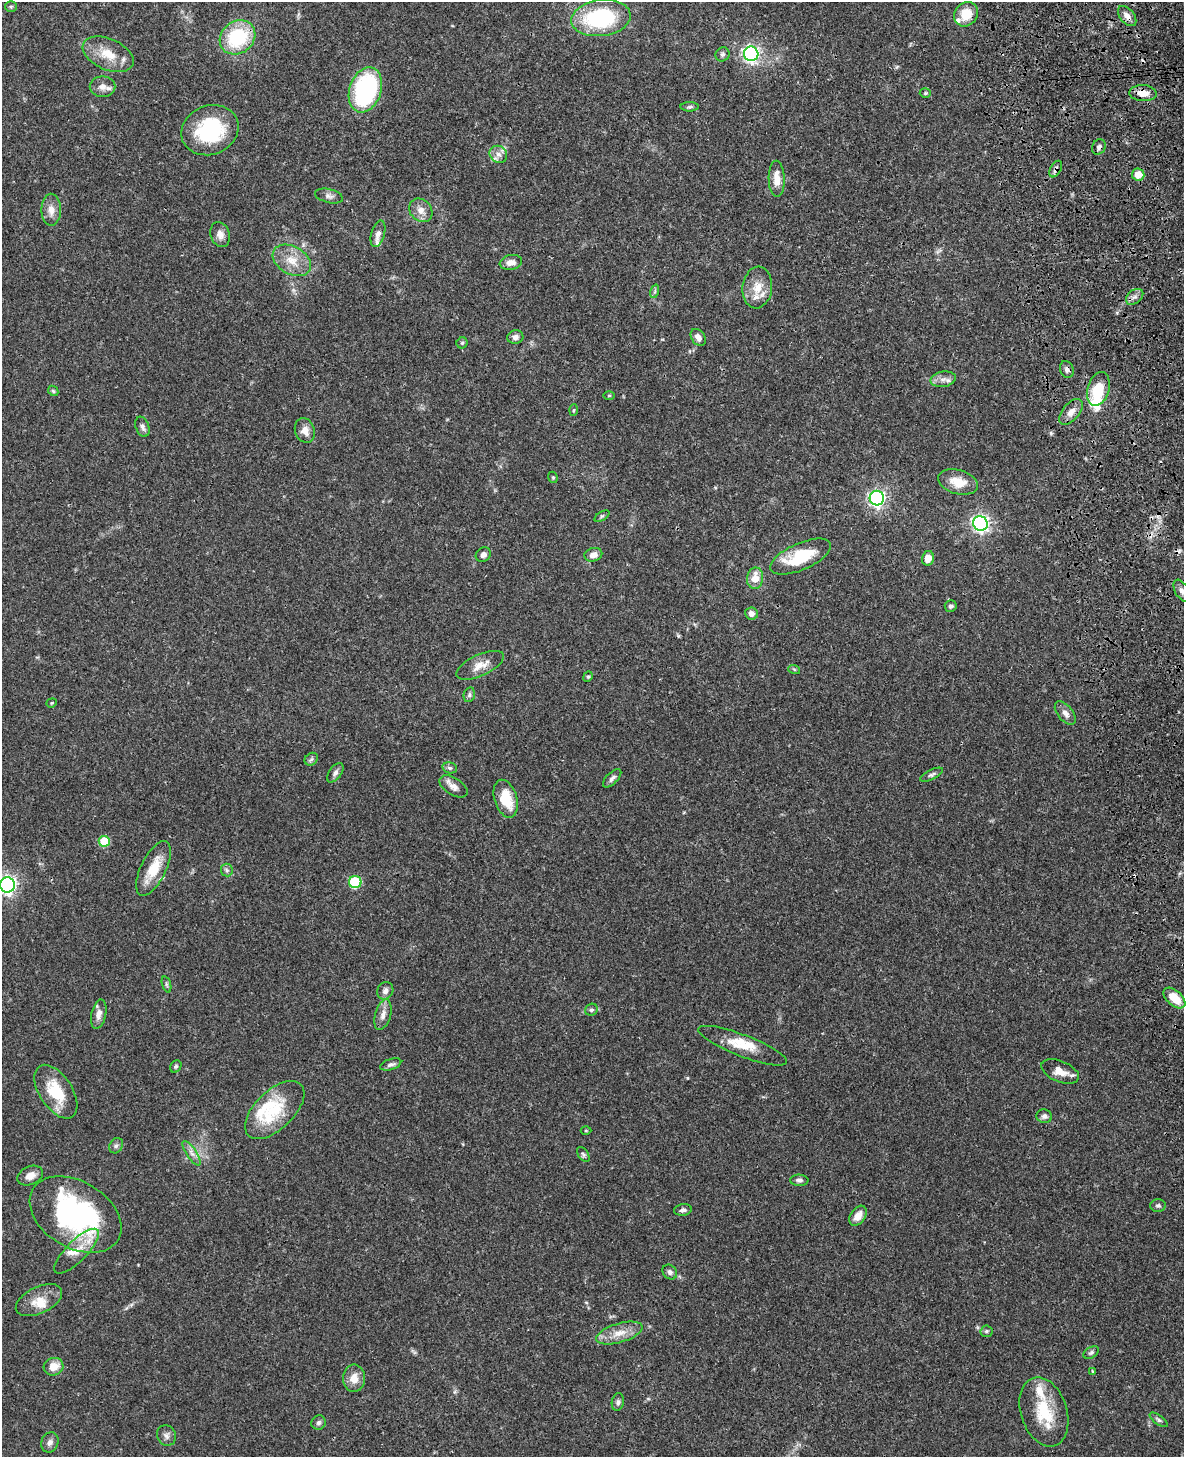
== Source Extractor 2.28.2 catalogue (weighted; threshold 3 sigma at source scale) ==
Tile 6 of 4 x 3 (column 2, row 2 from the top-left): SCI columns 1299-2480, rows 1626-3080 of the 4964 x 4810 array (HDU 1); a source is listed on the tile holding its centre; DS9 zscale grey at full resolution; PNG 1186 x 1459 px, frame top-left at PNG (2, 2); each listed source drawn as its Kron ellipse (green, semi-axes under 4 px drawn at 4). Shown black and unused: <1% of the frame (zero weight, under 3 of 4 exposures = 6% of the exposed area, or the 3 px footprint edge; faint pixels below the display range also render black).
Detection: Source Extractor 2.28.2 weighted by HDU 2 'WHT'; one run over the whole footprint, this tile lists its part. Background 0.0587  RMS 0.0032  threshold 0.0143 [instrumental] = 3 sigma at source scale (4.5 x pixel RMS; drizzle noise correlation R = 1.50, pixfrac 1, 0.05/0.05 arcsec/px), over >= 5 px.
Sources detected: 122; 1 inside a brighter object's white glare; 3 cosmic-ray / hot-pixel residue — neither listed nor drawn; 8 inside a brighter listed object's ellipse — not listed separately; the other 110 listed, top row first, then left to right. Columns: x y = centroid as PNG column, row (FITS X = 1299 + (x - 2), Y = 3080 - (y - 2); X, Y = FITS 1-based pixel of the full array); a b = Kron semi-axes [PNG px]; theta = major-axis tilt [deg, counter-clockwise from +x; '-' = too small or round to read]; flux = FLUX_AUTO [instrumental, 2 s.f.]
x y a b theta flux
11 7 6 5 - 0.45
966 14 13 11 50 5.7
1127 16 12 7 -52 1.9
601 18 30 18 7 30
237 37 19 16 37 21
108 54 27 15 -24 7.1
722 54 7 6 - 0.84
751 54 7 7 - 87
102 87 13 10 1 2.3
365 90 23 16 71 41
925 93 5 4 - 0.47
1143 93 14 8 -3 3.3
690 107 9 4 0 0.63
210 130 29 24 22 24
1099 147 8 6 61 0.94
498 154 9 8 - 1.8
1056 169 9 5 61 0.88
1138 175 6 6 - 5
777 179 18 8 -89 3.7
329 196 14 7 -14 1.3
51 210 16 9 -90 2.8
421 210 13 10 -46 2.6
220 234 13 9 -74 2
378 234 14 6 75 1.6
292 260 20 14 -30 5.7
511 262 11 7 12 2.2
757 287 21 14 84 5.2
655 291 7 4 72 0.59
1135 297 10 6 38 1.3
515 337 8 7 - 1.3
698 337 9 6 -55 1.6
462 343 5 5 - 0.49
1067 369 8 6 -70 1.1
943 379 12 7 9 1.9
1098 389 17 10 74 10
53 391 6 4 -45 0.43
609 395 5 3 - 0.32
574 410 5 3 - 0.35
1071 412 15 8 50 2.3
142 427 10 6 -69 1.1
305 431 12 10 -69 2.7
553 477 6 4 -68 0.43
958 482 20 12 -16 5.4
877 498 7 7 - 87
602 516 8 3 31 0.52
980 523 7 7 - 85
483 555 8 6 39 1.3
593 555 9 6 14 1.9
800 557 33 13 24 14
928 558 7 6 - 3.1
755 578 11 8 81 4.3
1182 591 12 6 -62 1.5
951 606 6 5 - 0.71
751 613 6 6 - 1.6
480 665 26 10 25 3.8
794 669 6 3 -19 0.37
588 677 5 4 - 0.45
469 695 7 5 77 0.71
52 703 5 4 - 0.4
1065 713 14 7 -51 1.8
311 759 7 5 44 0.71
450 768 7 5 -14 0.65
335 773 11 6 54 1.2
932 775 12 5 25 0.84
612 778 12 5 45 1
453 786 16 8 -32 2.1
506 799 19 11 -73 8.5
104 841 5 5 - 11
154 868 30 12 64 8.2
227 870 6 6 - 0.68
355 882 6 6 - 17
7 885 7 7 - 110
166 984 8 3 -71 0.48
385 991 9 7 59 1.3
1174 998 13 7 -42 6.8
591 1010 6 5 - 0.72
99 1014 15 7 77 2
383 1015 16 7 74 2.1
743 1046 47 11 -21 7.1
391 1064 11 5 18 1
176 1066 6 5 - 0.54
1060 1071 20 10 -22 3.7
56 1092 30 16 -57 12
275 1110 37 19 44 14
1044 1116 8 7 - 1.2
586 1130 5 3 - 0.29
116 1146 8 6 56 0.92
191 1153 14 5 -57 1.7
583 1154 8 5 -53 0.66
30 1175 13 9 23 2.7
799 1180 9 5 -3 0.91
1158 1205 7 6 - 0.77
683 1210 9 5 8 0.98
75 1214 50 33 -31 66
858 1216 11 7 56 2.8
77 1251 30 10 45 5.3
670 1272 8 6 -48 1
39 1300 25 13 26 4.9
986 1331 6 6 - 0.6
619 1333 24 9 17 4.4
1091 1353 8 5 30 0.7
54 1367 10 8 23 3.6
1093 1371 3 3 - 0.61
354 1378 13 11 -89 3.6
618 1402 9 6 80 0.87
1044 1412 36 23 -72 14
1159 1420 11 4 -36 0.76
319 1423 7 6 - 0.85
166 1435 10 9 - 1.3
50 1442 10 8 69 1.4
Overlapping masked pixels (flux is a lower limit): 6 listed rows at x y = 1127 16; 1143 93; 1099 147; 1056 169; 1067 369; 75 1214
Isophote crosses this tile's border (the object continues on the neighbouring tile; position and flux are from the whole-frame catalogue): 1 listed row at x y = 7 885